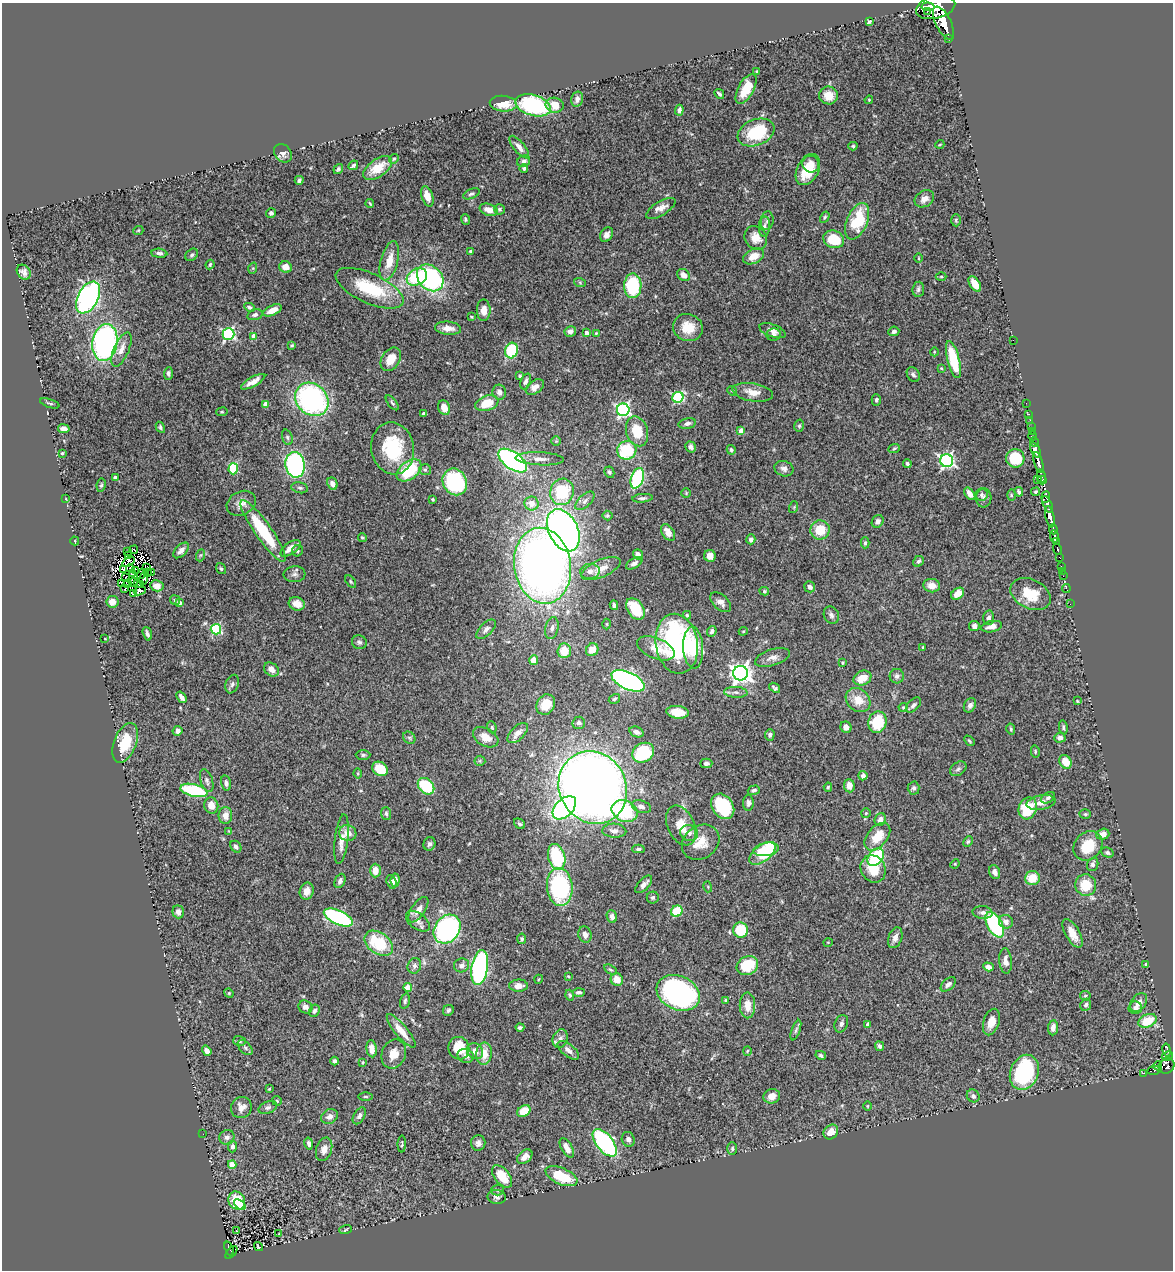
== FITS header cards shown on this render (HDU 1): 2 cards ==
NAXIS1  =                 1171
NAXIS2  =                 1268

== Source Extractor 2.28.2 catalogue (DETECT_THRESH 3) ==
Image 1171 x 1268 px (HDU 1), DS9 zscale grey, 1 PNG px = 1 image px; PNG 1175 x 1272 px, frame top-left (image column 1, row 1268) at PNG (2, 3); each listed source drawn as its Kron ellipse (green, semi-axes under 4 px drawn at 4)
Background 0.555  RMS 0.03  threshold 0.0908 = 3 sigma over >= 5 px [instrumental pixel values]
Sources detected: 487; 9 with non-positive FLUX_AUTO (blend fragments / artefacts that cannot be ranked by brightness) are neither listed nor drawn; the other 478 listed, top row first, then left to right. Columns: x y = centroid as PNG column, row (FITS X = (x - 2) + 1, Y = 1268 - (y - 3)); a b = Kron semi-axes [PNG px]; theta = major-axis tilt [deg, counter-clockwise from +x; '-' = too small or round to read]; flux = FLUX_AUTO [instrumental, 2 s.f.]
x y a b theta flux
928 7 6 3 -5 710
936 7 20 11 15 5100
927 12 3 2 - 320
869 22 4 3 - 3.1
943 23 18 7 -63 3400
949 38 3 3 - 72
757 72 4 3 - 2.9
746 89 16 7 61 45
719 94 5 2 - 3.6
828 95 9 9 - 32
577 99 8 5 76 9.9
869 100 4 4 - 2.2
503 104 13 8 -4 37
533 105 18 10 -16 210
555 105 9 7 -12 27
679 110 5 4 - 8
756 132 19 13 21 120
940 144 4 3 - 1.7
853 146 4 4 - 3
519 147 14 5 -50 14
283 153 10 8 -47 11
394 159 5 4 - 2.8
524 161 6 5 - 6.5
811 164 8 8 - 17
353 165 5 4 - 3.8
378 168 16 8 36 42
524 168 4 4 - 3.6
338 169 5 4 - 3.6
808 169 16 10 62 56
299 180 4 4 - 5.9
471 194 9 4 23 4.7
427 196 10 5 -72 22
924 199 10 8 31 14
370 204 5 2 - 1.9
661 208 17 7 32 15
500 209 5 5 - 4.6
489 210 9 6 -17 18
271 213 5 5 - 5.1
825 217 6 4 59 2.6
465 219 5 4 - 3.3
956 220 6 5 - 3.2
767 221 9 6 81 6.1
857 221 19 10 67 97
764 227 10 5 87 6.5
138 231 5 3 - 1.5
607 235 8 6 57 8.2
756 238 12 10 -56 22
834 239 10 8 -20 65
471 251 4 3 - 4.3
159 253 8 4 -6 5.7
192 255 7 5 43 4
754 256 11 7 27 24
919 258 5 3 - 1.6
389 261 20 8 75 35
210 264 5 3 - 2.7
285 267 6 5 - 17
253 268 6 3 72 2
24 272 8 6 -51 8.8
684 275 7 5 -40 13
941 276 5 3 - 2.2
417 277 11 8 30 100
430 278 15 11 -47 300
580 283 6 4 -20 2.4
975 284 9 5 -58 25
633 286 12 8 89 130
370 288 37 15 -24 110
918 289 7 5 83 4.9
88 297 17 10 62 480
249 307 5 3 - 4.5
273 310 10 5 25 19
484 310 10 7 90 17
255 315 8 5 16 5.1
472 317 4 2 - 2
688 327 15 13 -22 40
448 328 13 6 -5 17
570 331 6 5 - 8.3
773 331 14 6 -21 12
894 331 5 5 - 5.4
586 333 4 3 - 9.1
596 333 4 3 - 2
228 334 6 6 - 330
774 334 7 6 - 5.4
254 336 4 4 - 21
1013 340 2 2 - 83
105 342 18 12 81 480
292 345 4 3 - 2.4
121 349 18 7 67 19
512 350 8 6 73 110
934 352 4 3 - 1.6
391 359 13 9 56 33
953 360 19 6 -76 87
941 368 4 3 - 1.8
168 373 6 4 86 4.3
913 375 8 6 -60 5.6
520 376 4 4 - 2.7
526 381 8 4 69 6.6
253 382 13 4 29 17
535 387 10 6 35 16
732 391 5 4 - 2
499 392 7 6 - 9.4
753 392 20 9 -9 22
678 397 5 5 - 210
312 399 18 15 -45 410
876 400 6 4 89 4.1
50 403 10 4 -18 3.7
392 403 9 4 -52 3.7
487 403 12 7 20 40
1026 403 2 2 - 8.7
265 404 4 4 - 18
444 408 7 6 - 20
623 410 6 6 - 460
222 412 5 3 - 2
424 414 4 3 - 4.4
1029 414 2 2 - 9.6
1030 420 2 2 - 9.4
687 423 9 5 14 7.6
799 426 6 5 - 3.3
160 427 6 4 -61 4.2
1031 427 2 2 - 6.9
64 429 6 4 -9 12
637 431 15 11 -74 55
741 431 4 4 - 25
1032 431 2 2 - 15
1032 436 5 3 - 36
287 437 8 5 -72 4
556 441 5 5 - 2.7
1035 442 5 3 - 37
690 447 5 5 - 7.8
393 448 26 21 -79 120
894 449 6 3 22 2.4
627 450 10 9 - 120
731 450 5 4 - 3.6
1036 450 8 4 -67 1100
62 453 3 2 - 2
1015 458 9 9 - 80
540 459 24 6 -3 16
513 461 16 8 -36 500
947 461 6 6 - 540
1038 462 11 3 -74 1100
907 464 4 4 - 3.5
295 465 13 9 -80 350
233 469 5 5 - 110
784 469 9 7 -20 9.3
409 470 14 9 37 110
425 470 6 5 - 3.4
609 472 6 4 -63 4.6
1041 476 6 4 -75 110
115 478 3 3 - 7.1
637 478 10 6 70 210
1037 480 3 2 - 22
1042 480 4 3 - 150
455 482 14 12 -60 200
332 484 6 5 - 11
101 485 7 4 80 3.5
300 488 8 5 -10 4.9
562 492 13 11 71 100
1019 492 5 3 - 4.1
1036 492 5 4 - 2.6
686 493 5 4 - 2.1
970 494 7 4 -54 11
982 495 6 6 - 4.4
1011 495 6 3 -89 2.2
1046 497 6 4 84 430
643 498 10 4 5 5.4
984 498 9 7 88 7.2
66 499 4 2 - 1.4
433 499 3 3 - 2.5
585 501 12 6 44 8.2
241 503 15 11 28 17
531 503 7 7 - 25
1047 504 9 4 -67 420
794 507 6 3 72 2.1
607 515 5 5 - 2.9
1050 517 11 4 -77 2200
878 521 6 5 - 8.2
1053 529 5 3 - 240
563 530 22 14 -63 1300
820 530 10 9 - 47
263 531 37 8 -55 130
668 532 9 6 -57 20
1054 536 6 4 -82 680
362 538 4 4 - 2.7
751 539 5 4 - 8
75 541 4 3 - 1.7
1056 541 3 2 - 320
865 543 5 4 - 4
290 548 11 6 35 20
1058 549 5 3 - 250
134 550 4 2 - 3.6
181 550 9 5 45 13
127 551 2 2 - 3.4
297 551 6 5 - 3.9
638 554 5 4 - 11
128 555 3 2 - 2.2
201 555 6 4 70 2.7
710 556 6 5 - 12
1059 557 3 2 - 48
918 561 6 5 - 4.4
128 562 7 4 35 5.1
634 563 9 5 30 7.1
543 566 38 28 -81 1500
146 567 4 2 - 0.78
1061 567 3 3 - 35
130 568 4 3 - 0.98
124 569 3 3 - 5.2
221 569 6 4 -55 3
601 569 21 8 23 23
135 570 3 2 - 0.78
590 571 10 7 8 10
1062 571 3 2 - 1.4
147 572 3 2 - 1
152 572 3 2 - 0.094
132 574 3 2 - 2
142 574 5 2 - 4
295 574 11 8 4 8.9
1063 576 2 2 - 9.2
126 577 2 2 - 2.8
143 579 6 3 73 4.3
351 581 7 4 -53 3
133 582 4 3 - 1.3
121 583 4 2 - 1.1
128 584 3 2 - 0.29
138 584 4 2 - 1.6
141 584 3 2 - 3.6
157 586 6 5 - 11
932 586 8 6 -8 19
810 587 6 5 - 6.8
1066 588 4 2 - 14
125 589 4 2 - 1.9
140 591 6 4 21 5.8
764 591 5 3 - 2.7
133 594 4 3 - 3.4
958 594 7 5 37 20
1031 594 21 14 -26 51
175 600 5 4 - 3.2
112 602 6 6 - 17
721 602 12 7 -43 12
179 603 4 4 - 14
297 604 8 6 -18 16
1070 604 2 2 - 5.5
614 605 5 3 - 5.6
635 609 12 8 -57 67
687 615 4 4 - 2.3
831 615 9 7 -62 7.1
989 618 7 5 -89 6.7
607 624 5 3 - 1.9
974 626 5 5 - 5.8
992 627 10 5 12 14
552 628 11 6 77 8.5
216 629 5 5 - 180
486 629 12 6 45 8.3
712 631 5 4 - 5.1
743 631 4 4 - 2
147 634 7 3 -72 5.1
105 639 3 2 - 1.2
359 642 7 6 - 5.3
677 644 30 21 -81 290
923 647 3 2 - 1.4
656 648 20 10 -22 28
693 648 21 10 -87 71
592 650 7 6 - 21
564 651 7 7 - 34
772 657 18 8 17 15
534 660 4 4 - 30
842 663 4 3 - 2.1
271 669 8 6 -39 14
740 673 7 7 - 1200
897 676 7 7 - 6.6
862 678 9 7 22 29
628 681 18 8 -25 600
232 684 9 6 70 7.1
775 688 6 4 -38 4.5
736 692 12 5 -3 7.2
181 697 6 4 -54 8
614 699 6 4 32 3.6
858 700 13 10 -40 32
1077 701 3 3 - 1.7
546 704 10 9 - 31
913 705 9 5 44 5.5
970 705 7 5 61 7.7
903 707 4 4 - 1.9
677 712 11 6 -7 30
877 722 11 9 77 79
579 723 6 6 - 6.2
492 727 6 4 -69 2.6
846 727 6 5 - 12
1063 727 7 4 -78 3.6
1011 729 5 4 - 3.1
178 731 5 5 - 9.1
637 732 7 5 -18 8.4
518 733 13 6 45 16
770 735 5 5 - 5.9
486 737 14 8 -30 24
409 738 7 5 -45 4.2
1060 738 5 5 - 8
969 741 6 4 -50 2.8
125 743 21 11 69 58
1035 751 6 4 -77 2.8
643 753 11 9 30 130
363 755 7 4 0 3.8
480 761 5 5 - 2.9
1065 762 7 5 -56 30
706 763 6 4 0 5.7
380 769 8 6 -33 57
958 769 9 6 36 5.5
358 774 5 3 - 2.3
863 776 5 4 - 8.1
207 781 12 6 -72 6.8
226 783 7 5 -76 6.6
426 786 9 7 -46 100
849 786 7 5 -84 17
593 787 37 33 -60 2500
828 787 5 4 - 2.8
914 788 6 6 - 5.2
194 790 14 6 -13 150
754 790 6 4 17 5.3
1048 798 7 5 33 4.6
1041 802 14 7 10 17
748 803 8 5 -90 5.9
211 806 8 7 - 20
723 806 13 10 -54 120
641 807 10 6 -18 11
564 808 14 8 44 380
1028 808 11 9 67 86
625 811 13 10 -23 130
866 813 5 5 - 2.9
386 814 6 5 - 4.4
1085 814 5 4 - 3.3
225 816 8 7 - 17
880 819 6 5 - 12
519 824 6 4 -38 4.1
681 825 21 13 -65 34
229 831 4 4 - 1.7
614 831 12 7 -3 11
348 833 9 8 - 20
689 833 9 8 - 8.9
1103 834 6 5 - 13
877 837 16 10 50 46
342 839 25 6 84 21
701 842 20 16 35 39
968 842 6 4 62 3.1
429 844 7 6 - 5.7
1088 846 16 13 47 56
236 847 6 5 - 6.8
638 849 6 4 2 3.7
766 849 13 6 9 48
762 853 15 8 39 100
1107 853 6 4 -29 4.6
557 857 13 8 -75 150
876 857 10 7 50 160
955 864 5 4 - 2.2
1093 864 7 5 69 7
873 869 14 12 -59 44
375 871 7 5 -90 23
995 872 7 5 -69 8.7
1032 878 7 7 - 37
395 880 7 4 84 11
340 881 7 5 66 6.1
391 882 7 5 -71 6.8
644 884 11 5 47 9.4
1086 885 11 10 - 47
560 887 19 13 -84 230
708 887 5 3 - 1.9
307 891 8 7 - 19
653 897 6 6 - 4.1
418 910 14 6 55 15
677 911 6 5 - 67
178 912 6 5 - 11
982 912 10 6 -5 8.1
338 917 16 7 -24 330
612 917 6 5 - 8.7
418 921 14 8 -36 11
1006 922 7 6 - 12
995 925 14 7 -61 180
447 929 15 12 53 370
741 930 7 7 - 82
1073 933 16 7 -60 26
585 935 8 6 -73 11
895 938 10 6 71 12
522 939 5 4 - 3.6
828 942 5 3 - 1.4
379 943 15 10 -36 100
1006 961 13 6 -85 14
1145 964 3 3 - 2.8
462 965 7 7 - 9.7
414 966 8 6 66 6
747 966 11 9 28 70
988 967 5 4 - 10
480 968 18 8 81 440
610 970 7 4 -31 3.2
568 976 4 3 - 2
539 979 4 3 - 1.6
617 980 6 6 - 25
948 984 9 5 42 9
519 986 9 6 -1 15
408 987 4 4 - 38
579 992 6 4 1 4.4
229 993 5 4 - 2.2
678 993 22 17 -24 430
570 995 5 4 - 3.3
1085 996 5 4 - 2.6
726 1000 4 3 - 2.2
405 1001 8 4 75 4
1139 1002 10 7 53 14
747 1005 13 8 -89 24
1086 1005 6 5 - 5.4
305 1007 7 6 - 8.6
1135 1008 7 6 - 9.8
448 1010 6 5 - 4.3
314 1011 6 5 - 5.2
1148 1021 9 6 24 56
991 1022 13 8 73 23
841 1024 9 6 66 6.9
868 1024 4 3 - 8.7
520 1027 4 3 - 4.3
1053 1028 7 5 85 13
796 1030 11 4 71 4.5
401 1031 21 6 -50 29
560 1039 9 7 68 8.3
240 1041 6 5 - 3.5
880 1046 5 4 - 6.1
245 1048 9 5 -45 5.3
459 1048 11 10 - 54
372 1049 9 5 -82 15
568 1050 13 6 -39 11
1167 1050 7 3 -79 130
207 1051 5 4 - 8.6
475 1051 9 7 -48 16
747 1051 5 4 - 2.3
394 1054 15 12 68 26
484 1054 11 8 84 30
821 1055 5 4 - 3.9
466 1056 8 7 - 9.1
1167 1056 6 3 27 200
335 1061 4 4 - 4.1
363 1062 4 4 - 3.2
1158 1066 5 3 - 48
1167 1066 8 7 - 270
1154 1070 7 3 8 35
1024 1072 18 14 67 220
1143 1073 3 2 - 11
269 1089 4 4 - 2.1
366 1096 7 3 -1 2.8
772 1096 8 7 - 17
973 1096 7 6 - 5.6
277 1101 5 4 - 2.5
867 1106 4 3 - 1.7
241 1107 11 10 - 16
268 1107 10 6 21 6.4
524 1111 7 5 30 44
359 1116 9 5 61 6.2
330 1117 9 7 28 9.2
831 1132 8 6 48 21
203 1134 2 2 - 1.6
227 1137 8 7 - 7.8
628 1139 7 6 - 7.3
478 1143 7 7 - 8.4
605 1143 16 8 -51 330
309 1144 6 4 -78 6.1
402 1144 8 3 89 3.4
232 1147 6 4 88 6.9
567 1148 11 5 -61 18
732 1148 6 5 - 3.7
324 1149 12 7 72 15
525 1157 9 6 39 15
232 1165 4 4 - 34
502 1176 13 7 -51 47
561 1176 17 8 -24 72
498 1190 6 5 - 3.5
497 1197 9 7 -2 7.3
237 1201 9 8 - 85
240 1204 6 4 -41 33
346 1230 6 3 19 1.9
236 1231 2 2 - 1.6
279 1234 3 2 - 1.8
258 1247 5 2 - 2.4
229 1249 7 3 -71 100
231 1252 7 3 50 52
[9 non-positive-flux detections neither listed nor drawn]